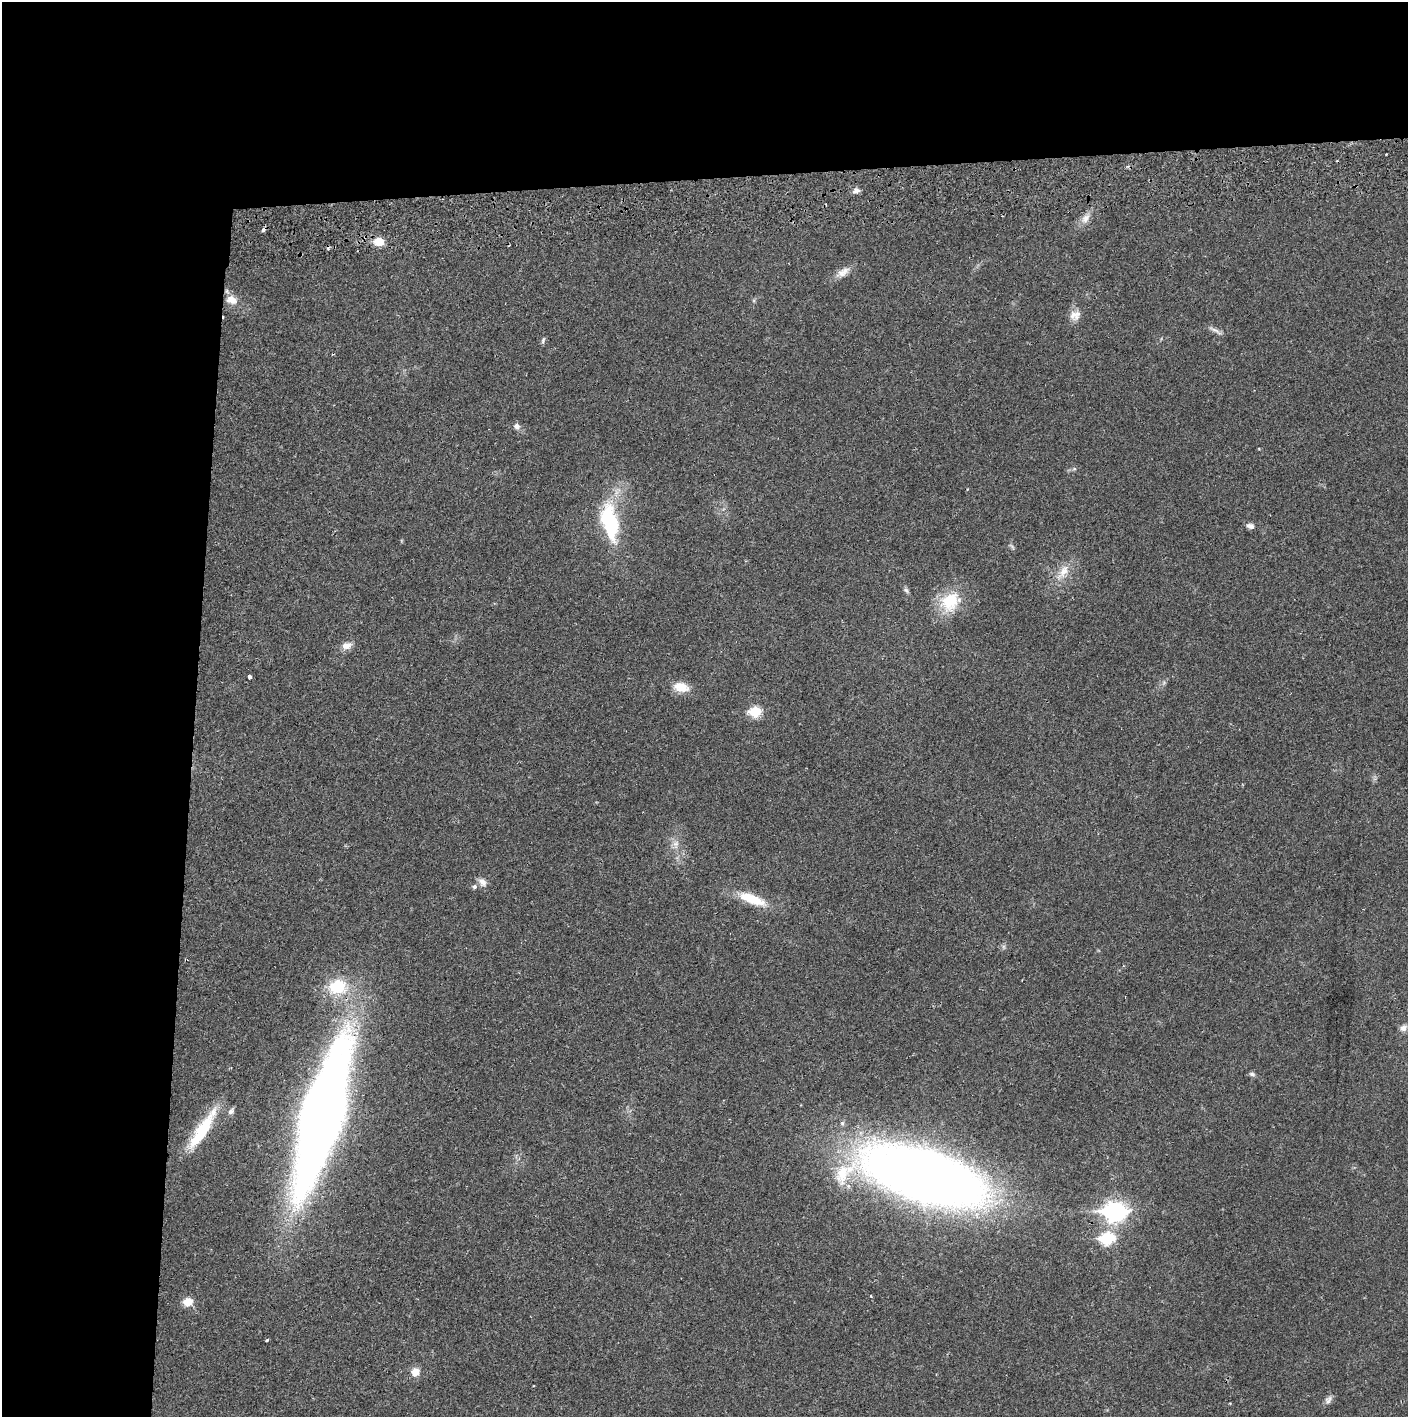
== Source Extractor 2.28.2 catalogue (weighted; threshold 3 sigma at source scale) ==
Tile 1 of 3 x 3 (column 1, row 1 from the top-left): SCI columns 4-1409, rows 2887-4301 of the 4229 x 4360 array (HDU 1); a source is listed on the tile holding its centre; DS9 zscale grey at full resolution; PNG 1410 x 1419 px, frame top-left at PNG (2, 2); no overlay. Shown black and unused: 24% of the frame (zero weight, under 2 of 3 exposures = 3% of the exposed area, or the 3 px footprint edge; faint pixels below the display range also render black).
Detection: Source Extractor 2.28.2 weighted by HDU 2 'WHT'; one run over the whole footprint, this tile lists its part. Background 0.0221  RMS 0.0035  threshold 0.0157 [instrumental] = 3 sigma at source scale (4.5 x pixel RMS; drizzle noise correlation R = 1.50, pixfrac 1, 0.05/0.05 arcsec/px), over >= 5 px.
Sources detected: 42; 1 too faint to see at this stretch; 2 cosmic-ray / hot-pixel residue — not listed; the other 39 listed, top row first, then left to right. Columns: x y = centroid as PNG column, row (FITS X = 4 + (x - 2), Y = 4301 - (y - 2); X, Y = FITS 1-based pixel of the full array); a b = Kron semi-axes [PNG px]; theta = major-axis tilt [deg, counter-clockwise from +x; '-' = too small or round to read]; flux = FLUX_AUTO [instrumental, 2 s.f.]
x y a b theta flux
856 191 11 6 15 1.3
1086 218 18 9 59 2.9
263 230 4 3 - 2.7
379 241 6 5 - 12
843 272 22 9 33 3.3
231 300 15 11 -16 4.1
1075 315 15 13 27 3.2
1215 330 22 4 -29 1.4
543 340 9 5 74 0.76
516 426 9 8 - 1.5
1074 469 6 4 18 0.57
610 522 46 18 -79 30
1250 526 9 6 -13 1.6
1063 572 28 11 54 6
906 590 9 6 -40 0.84
950 601 21 17 36 16
346 646 13 9 15 2.8
249 677 4 3 - 2
681 687 20 12 -11 5.5
755 712 7 6 - 21
675 844 13 8 81 2.5
482 882 12 8 -51 2.2
474 887 7 6 - 0.9
752 899 38 11 -21 11
1004 947 7 4 -89 0.66
337 987 24 19 7 16
1403 1028 11 9 35 1.7
1252 1074 8 6 -10 0.89
231 1112 8 7 - 1.3
322 1116 119 28 74 540
202 1130 52 11 57 18
925 1176 78 31 -16 650
1115 1212 10 8 2 170
1107 1239 8 6 12 32
871 1296 3 3 - 0.44
188 1302 10 9 - 4.4
267 1340 4 3 - 0.41
415 1372 10 9 - 3.4
1328 1400 13 8 59 1.5
Overlapping masked pixels (flux is a lower limit): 1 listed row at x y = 263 230